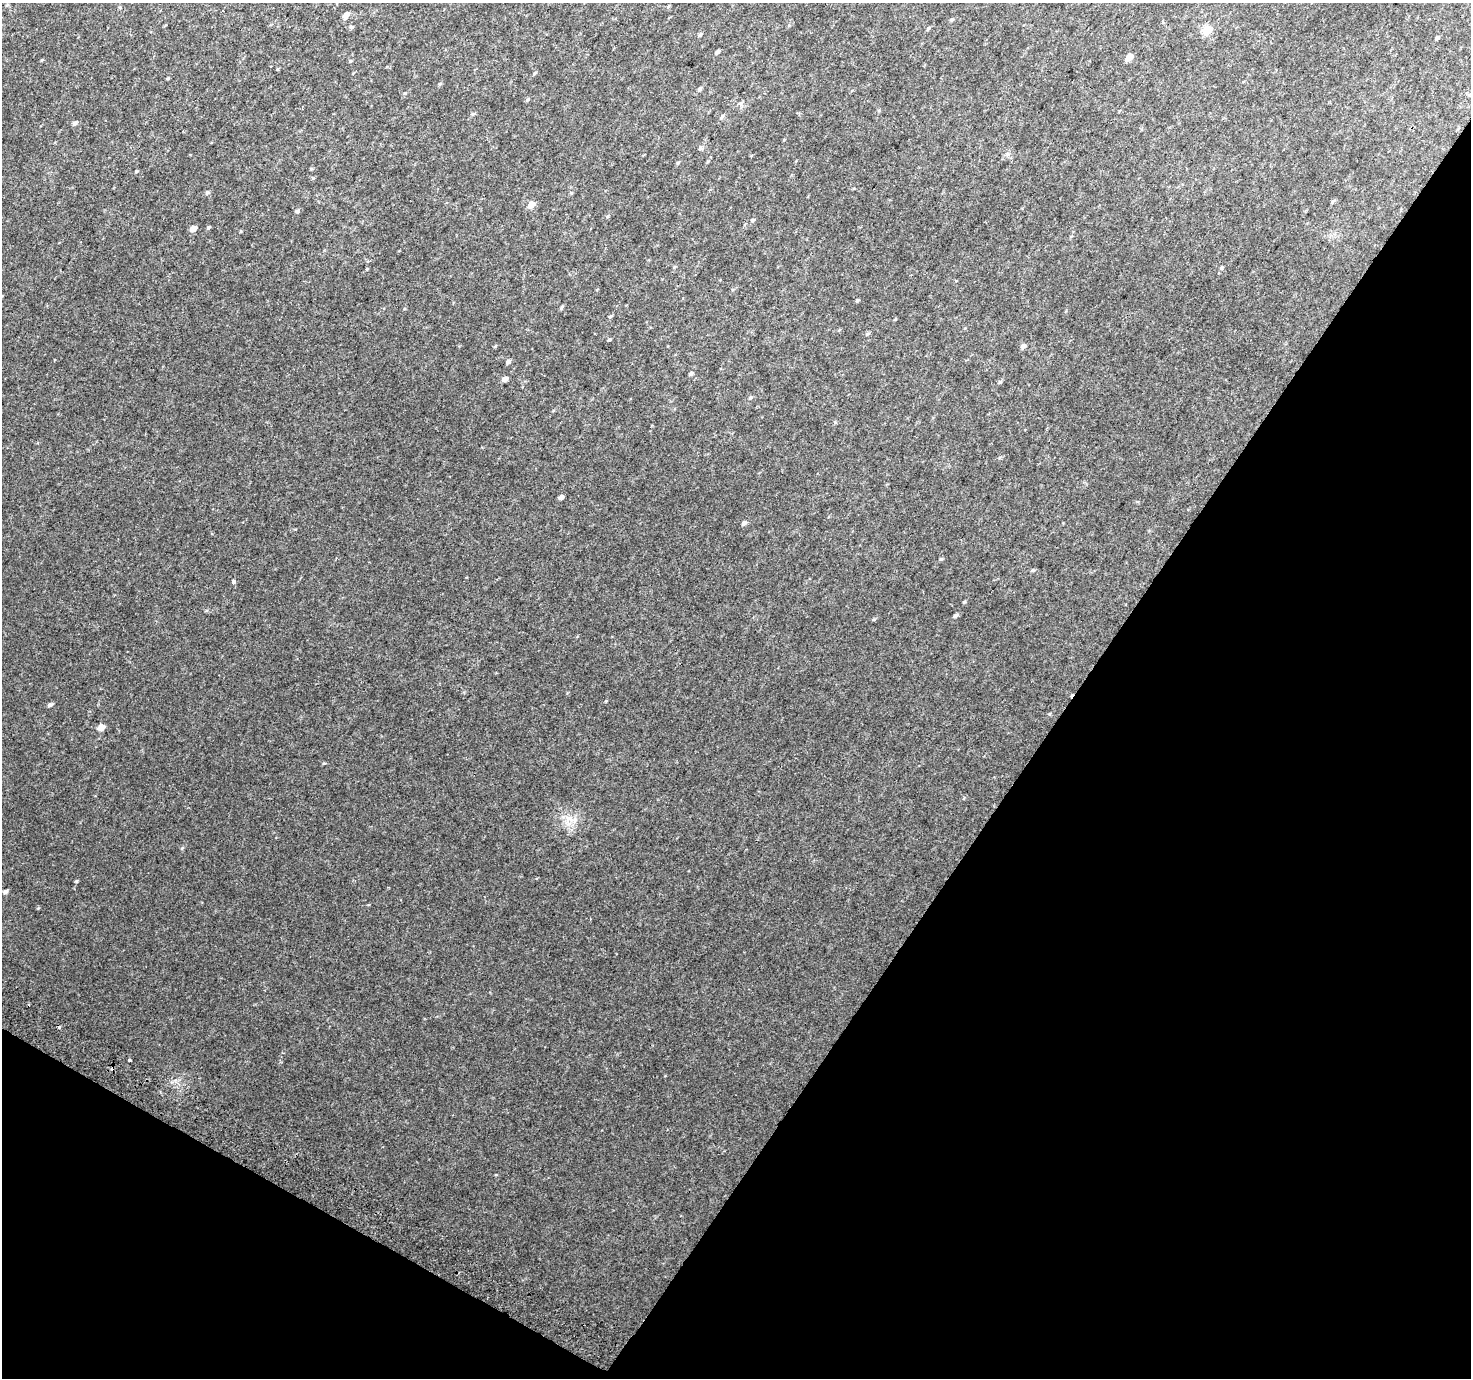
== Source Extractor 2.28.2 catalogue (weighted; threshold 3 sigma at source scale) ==
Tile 15 of 4 x 4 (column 3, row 4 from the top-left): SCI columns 2967-4435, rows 294-1669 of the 5928 x 6022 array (HDU 1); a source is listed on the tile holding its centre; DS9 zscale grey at full resolution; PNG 1473 x 1380 px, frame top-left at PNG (2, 3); no overlay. Shown black and unused: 32% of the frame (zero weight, under 2 of 3 exposures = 2% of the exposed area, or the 3 px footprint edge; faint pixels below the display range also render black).
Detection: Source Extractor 2.28.2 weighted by HDU 2 'WHT'; one run over the whole footprint, this tile lists its part. Background 0.0434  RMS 0.012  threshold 0.0548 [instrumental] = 3 sigma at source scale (4.5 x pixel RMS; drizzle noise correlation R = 1.50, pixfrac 1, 0.0396/0.0396 arcsec/px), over >= 5 px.
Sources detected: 51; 4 cosmic-ray / hot-pixel residue — not listed; the other 47 listed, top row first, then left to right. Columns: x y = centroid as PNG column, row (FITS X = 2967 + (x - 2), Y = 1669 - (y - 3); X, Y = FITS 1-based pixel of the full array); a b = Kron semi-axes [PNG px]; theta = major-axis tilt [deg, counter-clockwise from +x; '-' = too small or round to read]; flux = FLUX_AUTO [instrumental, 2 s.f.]
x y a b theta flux
223 11 3 2 - 1.1
346 15 6 5 - 6.9
952 19 5 3 - 1.3
351 27 5 4 - 1.6
928 29 5 4 - 1.5
1207 30 13 11 38 11
700 35 6 4 53 1.6
1437 38 4 3 - 2
717 52 5 4 - 2.4
1129 57 5 4 - 12
350 61 5 3 - 1.2
534 73 5 4 - 1.3
440 84 5 3 - 1.2
699 89 6 4 29 2
527 100 5 4 - 1.3
472 114 6 4 70 1.4
722 116 7 3 55 1.8
75 123 6 5 - 2.4
700 148 6 4 72 1.6
207 193 6 4 44 1.5
1333 201 6 4 44 1.5
531 205 6 5 - 12
297 211 5 4 - 1.8
752 220 6 4 16 1.7
208 228 5 4 - 1.5
193 229 5 4 - 8.5
857 301 6 3 21 1.3
562 307 6 3 71 1.4
610 316 5 3 - 1.1
609 340 5 3 - 1.2
1023 346 6 5 - 3.6
508 362 6 4 40 2.7
691 373 6 4 18 1.6
505 379 5 4 - 5.4
1000 382 6 4 44 1.4
750 398 5 4 - 1.6
561 497 5 4 - 3.2
744 523 5 4 - 3.2
233 581 3 3 - 15
955 616 6 4 39 2.1
874 619 5 3 - 1.2
51 705 6 5 - 2.2
101 727 6 5 - 10
568 818 8 5 -34 4.2
76 881 4 4 - 1.1
5 891 6 5 - 2.5
130 1060 4 3 - 8.3
Unlisted compact peaks at least as high as the median listed source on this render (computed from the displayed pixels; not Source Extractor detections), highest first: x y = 182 848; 38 908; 941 559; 964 602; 136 171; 606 701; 324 763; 1033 570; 367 269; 241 231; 665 1076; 405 93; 496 1175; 313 178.